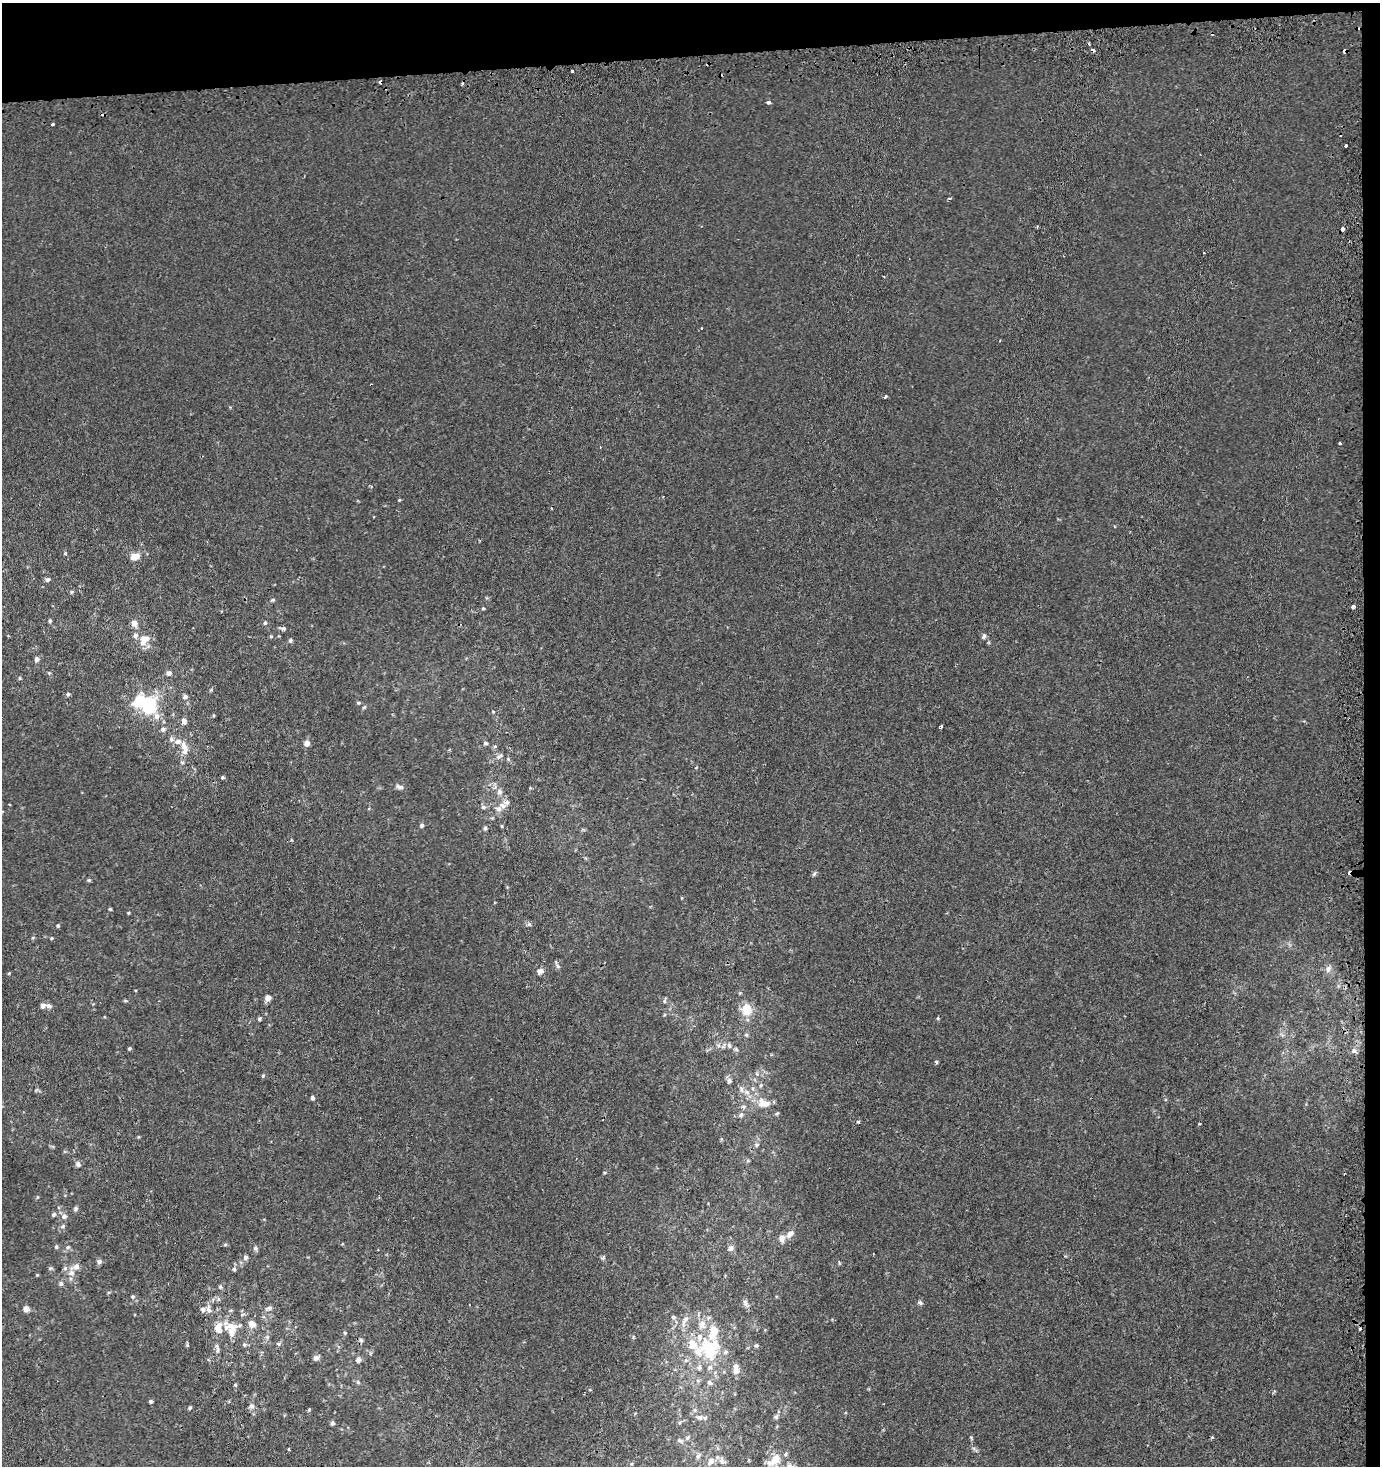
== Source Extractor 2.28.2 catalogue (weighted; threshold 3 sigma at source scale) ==
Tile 3 of 3 x 3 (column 3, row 1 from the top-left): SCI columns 2787-4164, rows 2963-4426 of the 4188 x 4463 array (HDU 1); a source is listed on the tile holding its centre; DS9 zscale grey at full resolution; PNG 1382 x 1468 px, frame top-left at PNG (2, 3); no overlay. Shown black and unused: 5% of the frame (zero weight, under 2 of 3 exposures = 3% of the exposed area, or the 3 px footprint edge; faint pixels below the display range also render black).
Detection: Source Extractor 2.28.2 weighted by HDU 2 'WHT'; one run over the whole footprint, this tile lists its part. Background 7.90e-04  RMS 0.0026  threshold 0.0116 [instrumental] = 3 sigma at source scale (4.5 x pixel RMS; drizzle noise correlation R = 1.50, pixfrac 1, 0.0396/0.0396 arcsec/px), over >= 5 px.
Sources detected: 203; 2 inside a brighter object's white glare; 9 cosmic-ray / hot-pixel residue — not listed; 25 inside a brighter listed object's ellipse — not listed separately; the other 167 listed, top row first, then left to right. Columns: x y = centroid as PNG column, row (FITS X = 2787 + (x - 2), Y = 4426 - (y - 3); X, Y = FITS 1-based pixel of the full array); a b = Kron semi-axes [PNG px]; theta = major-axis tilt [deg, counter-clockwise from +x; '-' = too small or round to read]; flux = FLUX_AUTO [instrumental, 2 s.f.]
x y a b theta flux
1344 51 4 3 - 2.9
572 71 3 3 - 1.3
768 102 4 4 - 0.62
53 125 3 3 - 0.82
1346 145 3 3 - 0.81
1343 229 4 3 - 1.7
884 276 3 2 - 0.26
1000 341 3 2 - 0.19
885 396 3 3 - 1.6
1340 443 3 3 - 0.61
399 500 4 3 - 0.23
65 553 5 4 - 0.35
135 556 11 7 15 2.9
48 579 7 5 21 0.66
71 592 5 5 - 0.45
273 600 6 4 26 0.38
1353 607 3 3 - 3.1
483 608 5 4 - 0.31
50 621 5 4 - 0.44
134 623 7 6 - 1.9
265 623 5 5 - 0.46
283 628 9 5 -12 0.67
271 636 5 5 - 0.31
984 636 7 5 68 0.67
144 640 16 11 51 3.5
290 641 6 5 - 0.49
37 659 6 6 - 0.94
49 673 5 5 - 0.33
169 673 7 6 - 0.98
20 678 5 4 - 0.34
211 690 5 4 - 0.33
68 694 5 4 - 0.48
185 697 6 6 - 0.89
358 703 5 4 - 0.39
149 706 19 14 73 14
364 707 6 4 43 0.39
493 711 5 3 - 0.26
213 715 4 3 - 0.22
184 721 8 6 -87 1.2
941 726 3 3 - 0.72
163 729 6 6 - 0.85
171 739 8 7 - 0.82
307 743 7 7 - 1.4
485 743 6 4 -12 0.46
495 746 6 3 18 0.33
184 748 21 9 -80 3
499 756 12 6 34 1
508 759 5 4 - 0.35
222 777 5 4 - 0.38
399 786 12 6 -17 0.95
499 792 9 7 90 1.2
9 805 3 2 - 0.35
502 806 12 7 -22 1.3
484 807 7 6 - 0.6
492 818 5 5 - 0.29
422 825 6 5 - 0.56
502 826 5 3 - 0.26
485 828 6 6 - 0.54
292 840 5 3 - 0.22
814 874 6 5 - 0.5
89 880 5 4 - 0.37
110 909 4 4 - 0.31
128 913 4 3 - 0.27
529 924 6 6 - 0.52
58 926 5 4 - 0.38
33 937 5 3 - 0.27
52 938 5 4 - 0.29
557 965 11 4 -61 0.61
1328 969 12 7 69 1.3
540 971 8 6 41 1.4
9 973 4 3 - 0.24
268 998 6 6 - 1.9
125 1001 7 3 -8 0.34
664 1001 6 4 -90 0.43
43 1006 6 5 - 1.1
49 1006 9 6 -21 0.91
747 1009 12 10 90 5.5
259 1019 6 5 - 0.46
746 1035 6 5 - 0.4
724 1045 11 6 61 1.1
129 1048 5 4 - 0.35
736 1049 7 4 -45 0.49
1354 1051 3 3 - 1.9
936 1062 5 4 - 0.33
757 1074 6 5 - 0.48
263 1076 5 4 - 0.34
729 1081 7 7 - 0.91
761 1085 7 4 59 0.43
36 1090 6 5 - 0.36
747 1092 8 6 -18 1.2
312 1098 4 3 - 1.7
765 1104 20 7 11 2.6
777 1114 6 4 48 0.37
741 1115 7 6 - 0.74
858 1122 4 4 - 0.28
1200 1123 3 3 - 0.42
138 1137 5 3 - 0.23
757 1145 6 6 - 0.64
748 1160 6 4 0 0.37
78 1164 8 7 - 0.83
37 1197 5 3 - 0.26
75 1209 6 5 - 0.56
54 1215 6 5 - 0.55
64 1216 7 7 - 1.1
62 1226 6 6 - 0.63
790 1234 11 7 43 1.6
225 1245 5 4 - 0.33
56 1247 5 5 - 0.43
68 1247 8 6 43 0.7
255 1248 7 6 - 0.62
731 1248 7 6 - 1.2
246 1257 7 6 - 0.74
603 1258 6 5 - 0.51
99 1262 7 6 - 0.81
51 1268 6 5 - 0.4
234 1269 7 4 -80 0.55
71 1273 9 9 - 1.6
37 1275 4 4 - 0.25
61 1284 6 5 - 0.58
220 1287 6 5 - 0.48
132 1297 5 5 - 0.44
218 1299 6 5 - 0.58
920 1302 6 5 - 0.65
746 1303 13 6 -68 1
269 1308 11 6 22 0.88
26 1309 6 6 - 1.5
209 1309 12 7 -76 1.3
673 1317 7 6 - 0.61
686 1319 14 7 51 1.6
252 1324 6 6 - 2.8
702 1325 10 9 - 2.4
1359 1329 3 3 - 1.1
232 1330 21 14 -77 4.5
345 1333 5 4 - 0.28
267 1337 6 5 - 0.53
361 1340 6 5 - 0.53
279 1344 7 5 31 0.6
187 1345 5 4 - 0.34
244 1345 6 6 - 0.54
756 1345 6 4 7 0.44
218 1350 10 5 84 0.81
698 1352 31 17 30 9.2
726 1352 8 6 17 0.73
316 1358 8 6 34 0.9
358 1360 8 7 - 0.96
710 1367 9 6 45 0.99
735 1371 9 7 57 1.6
358 1382 6 5 - 0.44
710 1383 7 6 - 0.75
235 1385 4 4 - 0.33
150 1401 4 4 - 0.45
251 1406 8 7 - 0.93
190 1407 5 4 - 0.4
309 1410 5 4 - 0.29
700 1417 10 7 -11 1.1
776 1417 6 5 - 0.6
332 1423 6 5 - 0.53
971 1437 7 4 -58 0.33
1212 1437 4 4 - 0.35
679 1441 8 5 -31 0.53
289 1449 4 2 - 0.2
786 1454 6 4 64 0.39
698 1456 9 5 60 0.63
775 1459 11 9 58 3.5
711 1461 11 8 51 1.8
722 1461 10 7 -62 1.1
790 1466 13 7 -25 1.3
Overlapping masked pixels (flux is a lower limit): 1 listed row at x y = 1344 51
Isophote crosses this tile's border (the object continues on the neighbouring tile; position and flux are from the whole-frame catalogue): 1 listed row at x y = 790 1466